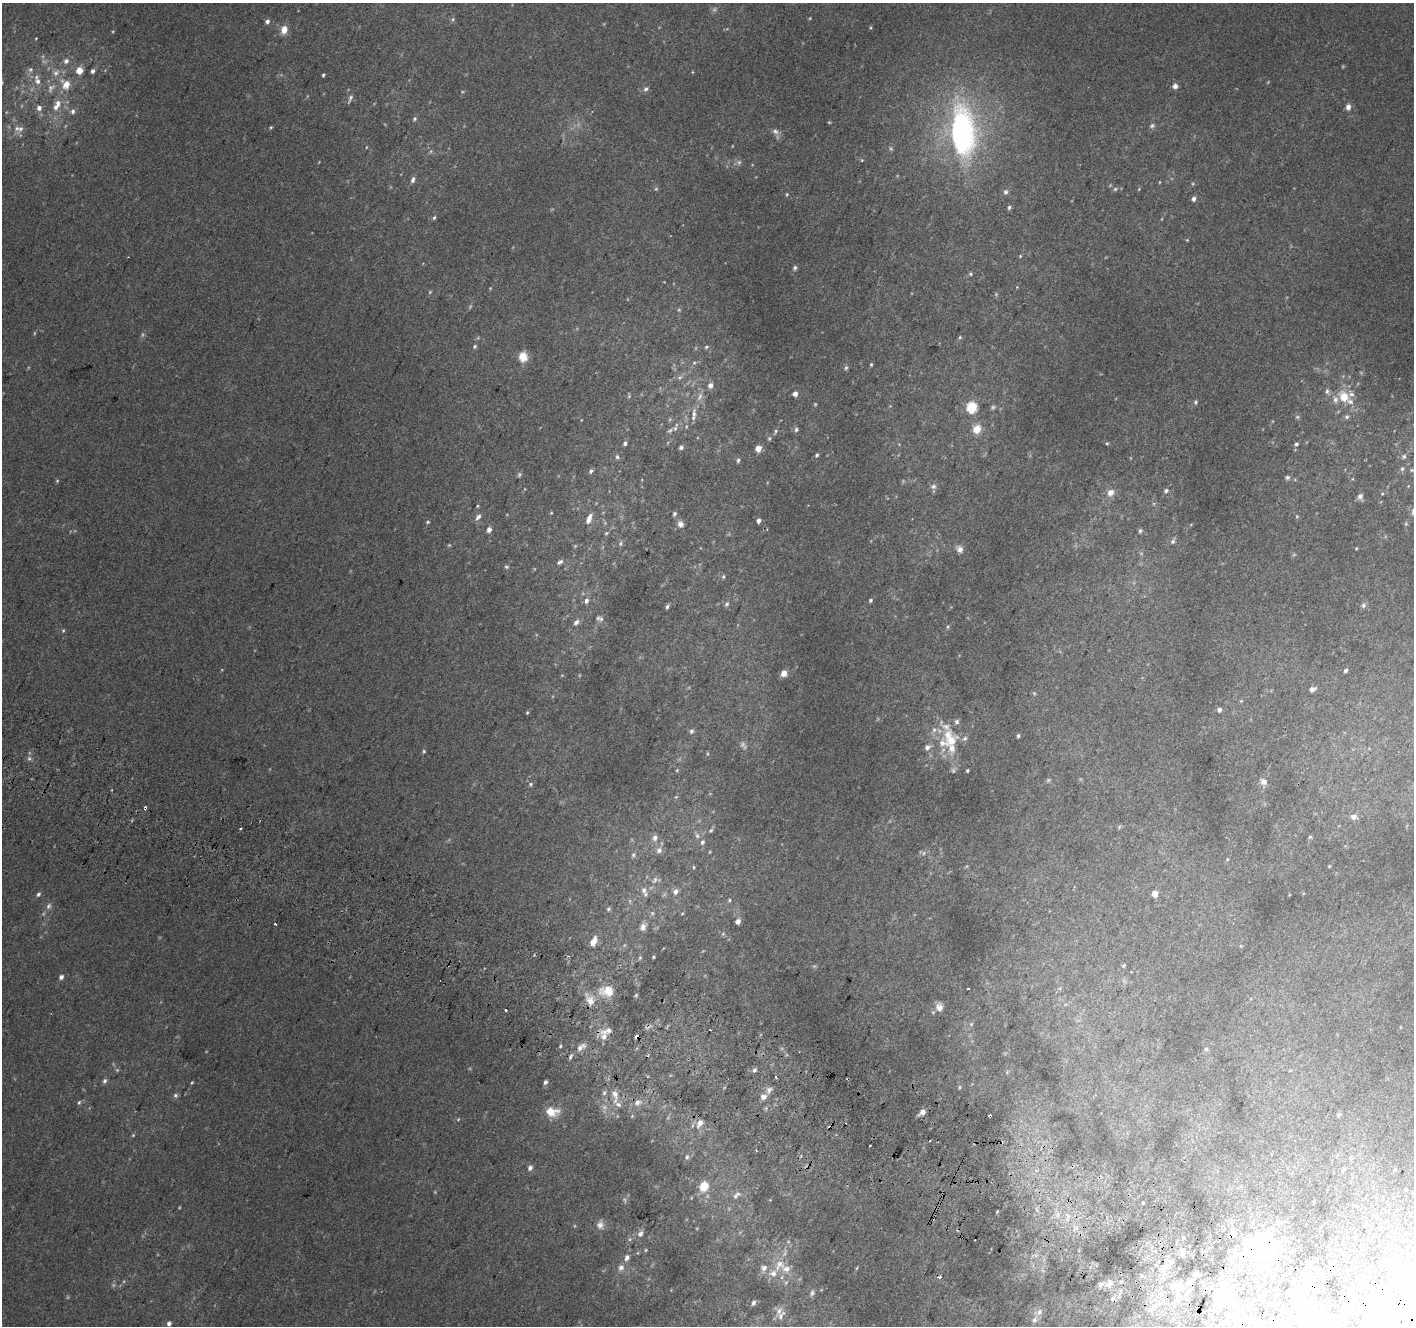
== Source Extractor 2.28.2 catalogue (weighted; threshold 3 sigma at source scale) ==
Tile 6 of 4 x 4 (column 2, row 2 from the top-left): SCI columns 1441-2852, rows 2958-4281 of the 5694 x 5850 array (HDU 1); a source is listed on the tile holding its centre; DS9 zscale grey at full resolution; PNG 1416 x 1328 px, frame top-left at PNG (2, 3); no overlay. Shown black and unused: <1% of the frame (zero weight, under 2 of 3 exposures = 2% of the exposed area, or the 3 px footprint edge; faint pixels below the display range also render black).
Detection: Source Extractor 2.28.2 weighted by HDU 2 'WHT'; one run over the whole footprint, this tile lists its part. Background 0.0702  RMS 0.013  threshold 0.0594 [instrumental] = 3 sigma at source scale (4.5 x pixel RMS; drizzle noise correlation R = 1.50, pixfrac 1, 0.0396/0.0396 arcsec/px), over >= 5 px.
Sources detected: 317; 34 too faint to see at this stretch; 5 inside a brighter object's white glare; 11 cosmic-ray / hot-pixel residue — not listed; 19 inside a brighter listed object's ellipse — not listed separately; the other 248 listed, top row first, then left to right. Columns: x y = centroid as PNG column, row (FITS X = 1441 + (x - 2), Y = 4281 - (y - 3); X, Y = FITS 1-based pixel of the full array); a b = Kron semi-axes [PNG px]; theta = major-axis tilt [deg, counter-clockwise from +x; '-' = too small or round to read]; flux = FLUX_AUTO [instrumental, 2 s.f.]
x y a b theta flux
810 18 5 3 - 1.2
267 21 5 4 - 4.5
284 30 8 6 77 15
66 61 7 7 - 5.3
30 69 7 7 - 4
79 70 6 6 - 17
92 71 5 4 - 4.3
56 73 11 8 50 9.1
323 75 3 3 - 1.9
38 81 9 8 - 8.5
66 84 13 11 -66 19
1175 86 7 6 - 5.3
51 88 14 9 56 10
646 89 7 6 - 3.9
350 98 11 5 66 4
58 103 11 8 -47 8.3
1348 107 8 6 89 6.1
39 108 7 6 - 6.4
73 111 7 6 - 4
414 119 6 5 - 2.4
829 122 5 3 - 1.1
1152 126 7 6 - 3.2
271 127 4 4 - 1.5
17 128 10 8 -68 7.3
775 131 9 7 -41 5.5
961 132 51 24 -86 350
862 160 5 4 - 1.5
413 180 9 5 70 4.3
1115 189 5 5 - 2.2
1139 189 5 3 - 1.2
1006 192 8 6 58 3.8
787 194 5 4 - 1.4
1194 199 5 4 - 5.3
1009 207 6 5 - 2.8
434 218 6 4 70 2.3
1020 256 5 4 - 1.4
795 268 7 5 83 2.9
970 274 6 5 - 2.1
1017 287 4 3 - 1.1
490 288 4 4 - 1.1
430 292 5 4 - 1.5
960 337 5 4 - 1.7
475 346 6 5 - 2.3
706 347 6 4 18 2.1
523 357 11 9 -86 17
694 363 5 5 - 2
871 364 4 3 - 1.7
679 377 7 5 32 3.6
710 385 7 6 - 6
1327 391 8 7 - 4.5
795 394 4 4 - 7.9
1351 394 9 7 -40 5.3
700 397 13 6 63 7.8
1344 397 8 7 - 30
1335 399 12 8 -79 7.9
1195 402 6 5 - 2.3
815 404 4 4 - 1.3
972 407 6 5 - 100
694 414 15 6 87 7.8
1347 417 6 6 - 3.1
686 427 5 3 - 1.4
796 429 7 5 87 3
977 429 10 9 - 17
670 430 11 6 35 5.3
775 431 8 4 61 2.6
769 438 6 4 69 1.9
625 443 6 4 75 2.9
1107 443 5 4 - 1.6
1296 444 5 4 - 2.4
681 447 6 5 - 3.5
758 448 5 4 - 19
817 455 6 4 53 2.3
1404 456 6 6 - 3.6
617 457 6 5 - 2.6
738 460 6 5 - 2.5
1402 469 7 5 87 3.4
1412 470 5 5 - 2.2
591 471 6 5 - 3
519 474 6 5 - 2.3
1287 477 6 6 - 2.8
57 481 5 4 - 1.5
933 486 8 7 - 4.4
1166 491 6 6 - 3.4
1111 493 10 8 48 10
1382 494 5 3 - 1.5
1360 496 7 6 - 6
551 513 4 3 - 1.2
675 514 5 4 - 3.1
1297 516 5 4 - 1.3
478 517 10 5 54 5
589 519 14 6 69 9.7
758 521 4 4 - 5.6
428 522 6 4 27 1.9
680 524 8 7 - 7.1
489 530 6 5 - 5.9
1140 531 6 5 - 2.6
606 533 6 5 - 1.9
1173 541 8 5 64 3.6
620 544 7 6 - 3
1356 548 4 3 - 1.4
960 549 10 8 -48 7
560 562 8 5 35 3.6
506 567 6 5 - 2
723 576 6 5 - 2.1
870 600 5 4 - 2.3
586 601 7 5 77 5
727 604 6 6 - 3.4
1363 605 8 7 - 4.4
667 607 6 4 67 2.6
601 619 9 8 - 4.9
576 622 8 5 48 5
948 627 6 4 89 1.7
63 631 5 4 - 1.7
1346 670 4 4 - 3.5
784 673 7 7 - 9.8
562 675 5 3 - 1.1
1312 689 6 4 32 5.4
1241 701 5 4 - 1.2
1219 710 5 5 - 4.5
527 713 4 4 - 1.4
957 722 7 6 - 4.1
946 727 23 11 -44 18
691 731 6 6 - 3.2
1018 736 4 4 - 2.4
965 738 8 6 26 4.4
951 740 14 10 24 26
743 745 12 7 -55 5
927 747 7 6 - 6.2
424 751 5 4 - 1.8
29 758 6 4 -73 2.6
677 770 5 3 - 1.4
953 770 8 6 -76 3.1
967 770 3 3 - 1.8
1264 781 6 6 - 8.2
531 784 6 5 - 2.5
676 797 5 5 - 1.8
145 808 5 3 - 3.7
1354 817 8 7 - 6.4
1119 827 6 4 72 1.7
711 830 8 5 32 2.8
697 836 8 6 -50 4.1
1310 837 5 4 - 1.9
655 838 10 9 - 6.8
659 850 9 8 - 6.3
924 853 6 5 - 3
633 855 7 6 - 2.9
1227 859 5 3 - 1.2
1329 866 4 4 - 1.1
693 867 5 3 - 1.3
654 880 12 6 51 5.8
644 890 10 7 -68 7.4
675 892 8 7 - 5.7
38 894 6 5 - 2.7
1155 894 5 4 - 16
729 900 5 4 - 1.7
48 906 10 7 66 5.7
608 909 6 5 - 2.3
652 913 6 5 - 2.5
682 913 5 3 - 1.3
738 921 4 4 - 8.3
275 924 3 3 - 4
643 927 11 8 65 7
593 941 13 8 63 11
653 957 4 3 - 1.5
640 958 6 4 68 2.1
1124 965 5 4 - 1.8
61 977 5 4 - 5
607 991 20 14 3 26
590 1001 13 11 -45 13
939 1007 11 9 -75 8.8
505 1010 3 3 - 9
971 1024 6 5 - 2.1
647 1026 9 4 8 3.3
604 1036 15 9 -67 12
636 1037 3 3 - 9.3
560 1046 4 4 - 1.5
581 1047 15 7 37 9
1206 1049 5 5 - 2.2
754 1070 6 5 - 3.6
776 1077 3 2 - 3
105 1081 6 5 - 3.7
545 1082 5 4 - 3.8
192 1083 5 3 - 1.3
960 1087 5 4 - 1.8
769 1090 10 7 58 5.9
604 1093 7 5 73 3.4
175 1095 6 6 - 3.1
615 1095 19 8 -85 14
763 1097 7 6 - 8.6
79 1102 7 5 61 2.3
637 1103 10 8 31 8.5
552 1112 17 11 -2 22
922 1112 8 5 38 8.2
1338 1114 7 3 8 1.6
632 1116 6 4 46 1.6
458 1119 6 4 45 1.5
700 1123 11 7 60 8.9
133 1135 5 4 - 1.4
1001 1142 3 3 - 4.2
756 1150 3 2 - 1
687 1157 7 6 - 3.4
530 1168 6 5 - 4.3
1343 1170 6 4 20 2
1395 1170 6 4 70 1.9
704 1186 13 11 65 23
736 1195 14 7 39 7.1
1314 1201 3 2 - 1
1143 1203 4 3 - 1.7
997 1211 3 2 - 1.1
1068 1216 7 4 -57 3.4
600 1225 11 9 85 7.3
1233 1233 5 5 - 10
640 1234 10 7 55 6
1183 1238 5 4 - 1.6
975 1240 2 2 - 1.1
788 1242 6 3 19 1.5
1262 1247 8 8 - 1400
646 1250 4 4 - 1.3
1181 1251 9 6 -83 5.1
1202 1252 4 3 - 1.7
627 1258 9 6 67 5.9
1231 1258 13 8 38 10
1171 1262 9 7 44 6.3
779 1264 17 14 43 23
621 1268 9 8 - 6.5
764 1268 8 8 - 7.1
857 1268 5 3 - 1.1
1196 1275 6 4 -1 7.8
1142 1276 6 4 -18 2.1
1110 1283 12 8 50 8.5
1403 1283 7 4 53 2.6
1177 1286 17 11 6 17
1258 1288 5 5 - 4.2
812 1293 9 5 75 3.4
1226 1294 19 14 20 39
1113 1299 8 6 47 4.4
1393 1301 6 4 71 2.5
1299 1302 21 15 -48 41
753 1303 6 5 - 3.6
1243 1306 7 5 -47 4.4
1250 1307 7 6 - 4.3
1150 1310 9 6 -1 5.2
779 1311 13 8 67 8.8
1039 1312 8 7 - 5.5
1230 1316 9 8 - 7.7
1034 1320 8 6 47 4.3
169 1324 6 5 - 4.9
1390 1325 17 13 43 29
Overlapping masked pixels (flux is a lower limit): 6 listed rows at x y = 145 808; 647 1026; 636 1037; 1001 1142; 1233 1233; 1262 1247
Isophote crosses this tile's border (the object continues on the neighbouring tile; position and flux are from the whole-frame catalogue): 1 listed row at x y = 1390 1325